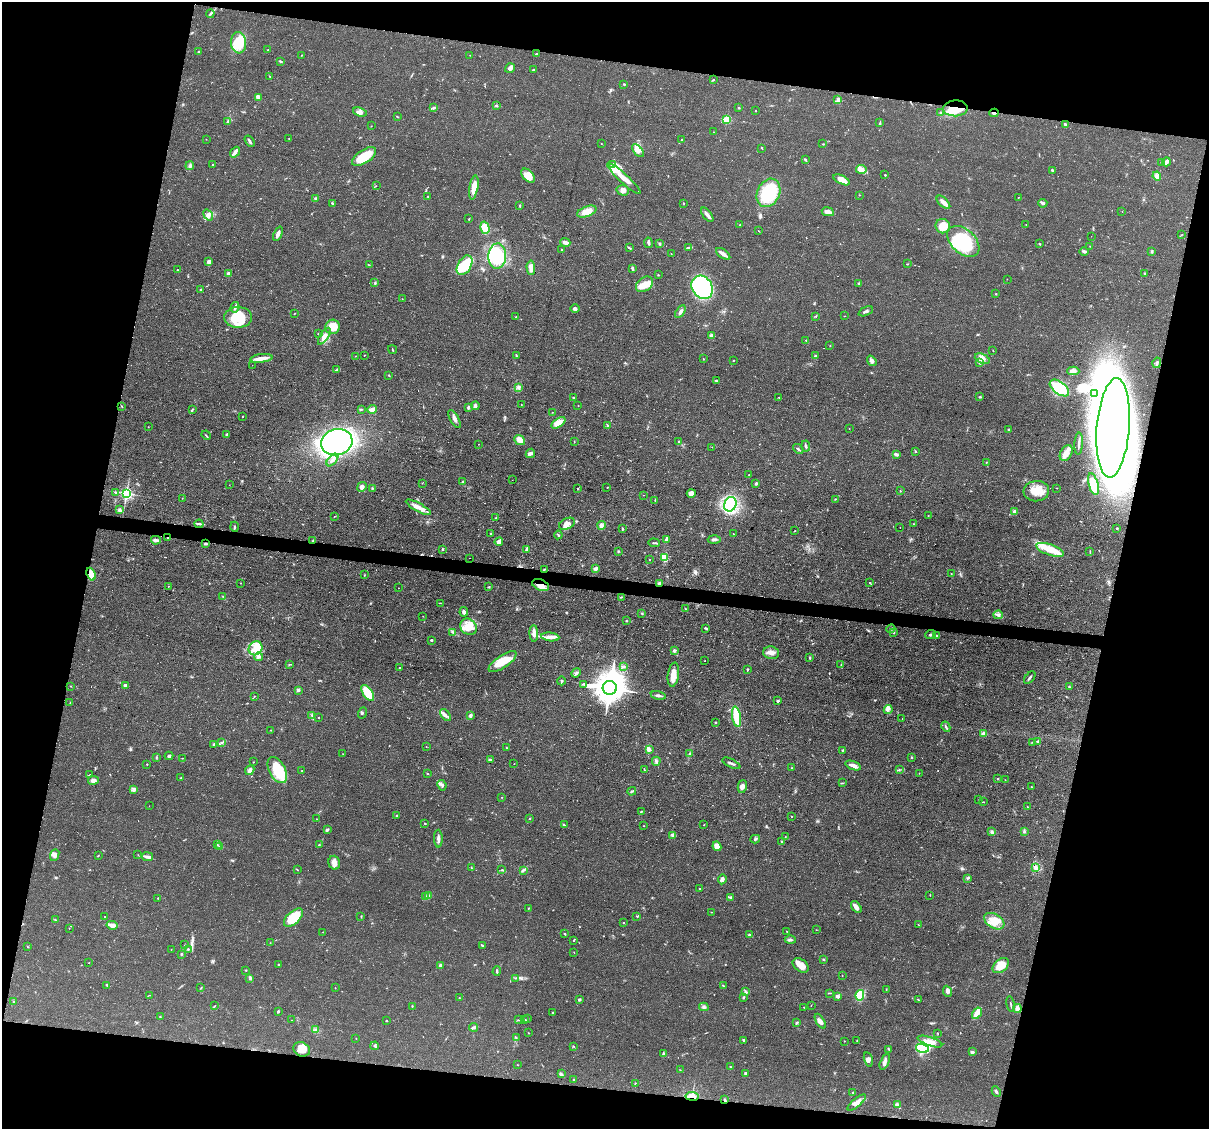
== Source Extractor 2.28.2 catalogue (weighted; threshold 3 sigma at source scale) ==
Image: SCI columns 1-4828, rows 231-4735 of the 4832 x 4851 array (HDU 1 of 3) = the unmasked area's bounding box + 8 px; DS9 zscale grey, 4 x 4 block average (1 PNG px = mean of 4 x 4 image px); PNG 1211 x 1131 px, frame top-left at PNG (2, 2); each listed source drawn as its Kron ellipse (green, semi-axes under 4 px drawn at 4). Shown black and unused: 25% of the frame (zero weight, under 3 of 4 exposures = <1% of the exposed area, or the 3 px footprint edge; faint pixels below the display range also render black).
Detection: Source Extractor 2.28.2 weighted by HDU 2 'WHT'. Background 0.0753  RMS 0.0077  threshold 0.0345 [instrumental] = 3 sigma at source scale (4.5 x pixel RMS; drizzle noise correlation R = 1.50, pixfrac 1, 0.05/0.05 arcsec/px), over >= 5 px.
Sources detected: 660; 3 too faint to see at this stretch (4 x 4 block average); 8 inside a brighter object's white glare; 10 cosmic-ray / hot-pixel residue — neither listed nor drawn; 10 coinciding with a brighter row at this scale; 44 inside a brighter listed object's ellipse — not listed separately; of the other 585, all 500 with FLUX_AUTO >= 1.31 (the completeness limit of this list) listed and drawn (85 fainter detections not listed), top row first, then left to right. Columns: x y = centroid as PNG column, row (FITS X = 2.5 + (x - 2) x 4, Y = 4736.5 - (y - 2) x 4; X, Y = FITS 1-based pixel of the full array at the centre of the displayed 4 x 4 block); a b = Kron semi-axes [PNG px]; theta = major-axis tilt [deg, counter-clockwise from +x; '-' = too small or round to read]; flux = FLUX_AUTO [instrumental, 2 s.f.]
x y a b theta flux
210 14 4 2 - 5.9
239 43 11 7 -84 150
268 50 2 2 - 1.7
199 51 3 2 - 3
536 54 2 2 - 2.8
302 55 2 2 - 2
470 55 2 2 - 1.6
280 61 4 2 - 5.9
510 68 5 3 - 17
533 70 2 2 - 5
270 77 2 2 - 1.8
713 80 3 2 - 3.5
624 84 2 2 - 4.2
258 98 4 2 - 7.9
838 100 3 3 - 7
496 105 3 2 - 4.1
434 108 3 2 - 5.5
739 108 2 2 - 4.9
955 108 12 8 2 94
756 111 2 2 - 2.5
360 112 7 3 -17 16
940 112 2 2 - 6.2
994 113 5 2 - 11
397 116 2 2 - 2.8
727 119 2 2 - 310
227 121 3 2 - 4.8
880 123 3 2 - 7.1
1065 124 3 2 - 8
371 126 2 2 - 1.8
714 132 2 2 - 1.5
206 139 2 2 - 1.3
289 139 2 2 - 2
682 139 2 2 - 1.9
250 141 6 2 -57 9.3
601 143 2 2 - 1.3
823 144 2 2 - 3.3
762 148 3 2 - 2.4
638 151 7 3 -47 35
235 152 6 3 51 15
364 157 14 6 33 140
805 160 3 2 - 7
1162 162 2 2 - 2.2
1166 162 4 3 - 21
213 164 2 2 - 2.8
612 164 3 3 - 8.1
190 166 4 3 - 12
861 169 5 4 - 19
1052 170 3 2 - 4.9
885 175 2 2 - 4.2
528 176 8 5 -48 53
1157 176 4 3 - 10
624 178 22 4 -43 78
842 180 9 4 -26 38
376 186 2 2 - 1.4
474 187 12 4 81 51
623 190 6 5 - 21
768 193 15 11 63 250
859 195 2 2 - 1.7
428 196 3 2 - 2.4
1018 197 2 2 - 1.9
316 198 3 3 - 7.4
943 202 8 3 -44 34
332 203 2 2 - 2.5
684 203 2 2 - 2.1
1043 203 4 3 - 9.4
520 205 3 2 - 3.7
587 212 10 5 21 56
828 212 6 4 -11 25
1122 212 2 2 - 2.7
208 215 6 3 -54 14
707 215 8 3 -53 19
469 219 3 2 - 2.3
739 225 3 2 - 2.2
1026 225 2 2 - 1.4
943 226 7 7 - 57
485 228 6 4 -73 63
758 231 2 2 - 1.5
278 234 8 2 66 26
1181 235 2 2 - 1.7
1091 236 2 2 - 1.3
963 241 19 12 -43 360
565 242 5 3 - 24
648 243 5 2 - 11
660 244 3 2 - 5.6
1040 244 4 2 - 2.4
1090 246 2 2 - 1.4
629 248 4 2 - 5.2
688 248 4 2 - 11
561 250 2 2 - 2.7
1084 251 4 3 - 8.7
1152 251 3 2 - 5.8
671 254 2 2 - 1.7
723 254 8 3 -35 33
497 256 12 9 87 270
209 262 4 3 - 9.5
907 264 3 2 - 2.2
369 265 2 2 - 1.7
465 265 11 6 60 140
531 268 7 3 -85 30
632 268 3 2 - 5.7
177 270 2 2 - 2.8
228 274 3 3 - 12
1145 274 3 2 - 6.7
658 275 2 2 - 2.2
1007 279 2 2 - 1.6
375 283 3 2 - 5.4
859 283 2 2 - 5.1
644 284 9 6 37 46
702 287 12 10 -56 600
200 289 2 2 - 5.4
996 294 2 2 - 2.8
402 299 2 2 - 1.5
235 307 5 3 - 10
575 309 4 4 - 14
866 311 8 2 25 9.6
680 312 7 3 57 13
295 313 2 2 - 1.4
816 316 2 2 - 2.4
845 316 2 2 - 1.3
238 317 14 10 2 170
516 317 2 2 - 2.2
332 327 7 7 - 70
318 334 2 2 - 3.7
712 335 2 2 - 87
324 336 10 4 57 29
806 340 2 2 - 3.2
830 345 2 2 - 1.9
392 350 4 2 - 4
993 350 2 2 - 1.3
364 355 2 2 - 2
356 356 3 2 - 1.7
517 356 3 2 - 3.5
815 356 2 2 - 19
261 358 11 3 7 38
703 359 2 2 - 1.8
982 359 8 4 -23 25
733 360 2 2 - 1.9
872 361 6 4 -54 13
980 363 4 3 - 6.8
1157 363 5 2 - 9.2
252 365 2 2 - 2
337 370 2 2 - 3
1073 371 6 4 -2 16
389 375 2 2 - 2.9
716 381 3 2 - 2.6
518 387 3 3 - 7.3
1059 388 11 6 -37 220
1094 393 2 2 - 2.2
573 397 2 2 - 9.9
779 397 2 2 - 2.3
980 397 3 2 - 4.8
521 404 2 2 - 1.6
578 405 2 2 - 1.6
122 406 3 2 - 2.9
475 406 4 3 - 12
468 407 2 2 - 26
192 409 3 2 - 4.9
361 409 3 2 - 3.8
372 409 4 3 - 19
552 412 2 2 - 1.4
243 417 2 2 - 1.9
455 419 10 3 -62 19
558 423 8 4 34 39
607 426 3 2 - 5
148 427 2 2 - 1.4
1113 428 50 16 85 6600
849 429 2 2 - 2.7
1009 429 2 2 - 3.4
206 435 5 2 - 4.2
227 435 3 3 - 6.6
520 440 6 4 -40 42
574 441 2 2 - 2.1
679 441 3 2 - 4.9
337 442 16 13 15 910
479 444 2 2 - 1.4
1079 444 11 2 86 13
806 446 5 2 - 6.4
712 447 2 2 - 1.4
798 449 6 2 -42 6.7
915 451 3 2 - 3.3
530 453 5 4 - 12
1066 453 8 5 62 34
896 454 3 2 - 13
332 460 7 3 49 14
986 462 2 2 - 2.6
749 475 2 2 - 2
512 480 2 2 - 1.7
463 482 3 2 - 7.2
422 483 2 2 - 1.7
756 483 3 2 - 11
1093 484 11 4 -75 78
229 485 2 2 - 1.6
362 487 5 4 - 18
607 487 2 2 - 2.1
372 488 2 2 - 3.6
1057 488 2 2 - 1.4
577 489 2 2 - 2.4
900 491 2 2 - 2
1036 491 13 10 5 77
115 493 3 2 - 4.3
126 493 2 2 - 1200
691 493 4 3 - 44
644 495 2 2 - 2.4
182 498 2 2 - 1.4
835 499 2 2 - 2.6
655 500 3 2 - 2.7
730 504 7 6 - 510
418 507 14 4 -29 35
120 509 3 3 - 10
1014 512 4 4 - 11
928 516 2 2 - 1.8
334 517 2 2 - 1.6
496 518 2 2 - 3.8
199 524 4 2 - 7.7
567 524 8 5 27 30
914 524 2 2 - 2.8
601 525 4 3 - 15
234 527 5 2 - 5.9
900 527 2 2 - 2
1117 528 3 2 - 3.1
622 529 4 2 - 4.1
795 531 3 2 - 2.3
490 534 2 2 - 3.3
733 534 2 2 - 1.7
558 535 4 2 - 4.8
168 538 2 2 - 10
666 539 3 2 - 17
714 539 6 2 -1 10
156 540 5 3 - 18
313 541 3 2 - 2.8
499 542 4 3 - 27
654 543 6 2 -5 6.8
206 544 3 2 - 6.9
443 549 3 2 - 5.6
527 549 4 3 - 12
1050 550 14 5 -19 86
618 551 3 2 - 4.1
1090 552 2 2 - 2.5
665 557 3 2 - 91
469 558 2 2 - 3.3
649 559 2 2 - 1.7
596 568 3 3 - 11
544 569 2 2 - 3
91 574 6 4 -69 47
951 574 2 2 - 1.5
364 575 2 2 - 2.4
241 583 2 2 - 1.7
660 583 3 2 - 6.6
870 583 2 2 - 3.8
541 585 9 5 -23 44
168 586 2 2 - 3.7
489 587 3 2 - 2.1
398 588 2 2 - 4.4
223 596 2 2 - 2.1
621 597 2 2 - 2.7
440 603 3 2 - 2.1
685 609 2 2 - 1.9
464 612 5 3 - 15
642 614 2 2 - 4.3
998 615 4 3 - 11
423 616 2 2 - 1.4
626 621 2 2 - 3.9
468 627 9 7 -40 55
705 628 4 2 - 4.9
891 629 4 2 - 7.1
453 632 2 2 - 4.7
894 632 3 2 - 6
534 633 8 3 -89 29
931 634 5 2 - 6.4
936 635 4 2 - 6.9
550 637 9 4 -7 26
431 640 3 2 - 4.8
256 648 7 6 - 46
674 650 4 3 - 9
771 653 8 6 -12 27
258 657 4 2 - 11
810 658 3 2 - 5
705 661 2 2 - 1.7
503 662 16 6 34 97
289 665 2 2 - 1.6
841 665 3 2 - 3.1
624 667 4 2 - 3.3
400 668 2 2 - 8.7
747 669 2 2 - 3.9
576 673 5 3 - 10
673 675 12 5 81 57
1030 678 7 2 51 9.1
561 681 4 2 - 5.7
583 684 2 2 - 2.4
125 685 3 2 - 7.3
70 686 2 2 - 1.8
1069 687 3 2 - 3.5
610 688 7 7 - 9400
298 690 3 3 - 9.3
368 693 9 5 -56 110
658 695 7 2 -11 16
254 696 2 2 - 4.1
778 701 2 2 - 25
70 703 2 2 - 1.8
888 709 5 3 - 11
362 713 5 2 - 4.9
311 715 2 2 - 1.6
446 715 7 2 -51 12
470 715 3 3 - 12
318 717 2 2 - 1.9
737 717 10 3 -80 170
902 719 2 2 - 6.5
715 722 2 2 - 2.5
946 727 5 2 - 6.5
270 730 2 2 - 1.6
984 734 4 3 - 32
222 742 4 2 - 6.1
1032 742 2 2 - 2
1038 742 2 2 - 30
214 744 3 2 - 6.7
426 747 2 2 - 1.7
506 748 2 2 - 1.9
649 749 3 2 - 49
843 750 3 2 - 2
690 753 3 2 - 3.3
343 754 2 2 - 1.7
169 756 4 3 - 12
156 757 2 2 - 2.9
911 757 2 2 - 4.1
183 758 2 2 - 1.5
490 760 3 3 - 6.5
656 761 4 3 - 9.2
253 762 2 2 - 1.4
731 763 10 2 -27 11
147 764 2 2 - 3.3
514 764 2 2 - 1.6
853 765 8 3 -19 27
791 768 2 2 - 1.8
250 770 5 4 - 13
277 770 14 8 -61 170
302 770 2 2 - 1.5
644 770 3 2 - 3.4
899 770 3 2 - 3.4
427 773 3 2 - 2.9
919 773 2 2 - 1.4
89 775 3 2 - 2.6
181 778 2 2 - 5.1
998 779 2 2 - 8.2
93 780 5 4 - 23
1005 780 2 2 - 1.3
842 783 4 2 - 3
442 785 5 3 - 10
742 786 7 4 75 18
1031 787 2 2 - 1.9
133 790 3 2 - 6.9
632 791 4 2 - 4.8
502 797 2 2 - 1.8
979 799 3 2 - 2
983 802 2 2 - 2.6
149 806 2 2 - 1.7
1027 807 2 2 - 4
641 812 2 2 - 5.7
396 815 2 2 - 3.6
791 816 2 2 - 9.2
530 818 3 2 - 2.6
316 819 2 2 - 3.5
425 823 2 2 - 1.9
564 825 4 2 - 5
704 825 2 2 - 2
644 826 2 2 - 2
327 830 4 3 - 7.6
992 832 3 3 - 9.6
1024 832 3 2 - 5.7
673 835 3 3 - 11
785 837 3 2 - 2.5
438 839 9 2 -89 17
755 839 5 2 - 5.4
782 842 3 2 - 4.5
217 845 2 2 - 2.6
319 845 2 2 - 2.8
717 846 5 4 - 37
220 847 3 2 - 6.6
55 855 6 4 69 17
138 855 3 2 - 1.7
98 856 2 2 - 2.2
148 857 6 3 -9 15
334 863 7 5 -74 26
471 867 2 2 - 2.5
1036 868 2 2 - 1.9
297 870 3 2 - 2.5
502 870 3 2 - 3.4
523 870 3 2 - 4.5
967 878 3 2 - 3.8
722 879 5 4 - 13
699 889 2 2 - 2.4
428 895 3 3 - 9.5
930 895 2 2 - 1.7
426 897 3 2 - 6.4
158 898 2 2 - 2
730 898 4 2 - 9.4
856 907 6 3 -54 22
528 908 2 2 - 2.3
712 912 2 2 - 1.8
636 916 2 2 - 2
105 917 2 2 - 2
361 917 2 2 - 2.8
293 918 11 6 42 150
55 920 3 2 - 3.1
994 921 11 7 -31 58
624 922 2 2 - 1.7
112 925 5 3 - 26
918 925 2 2 - 1.7
69 928 2 2 - 2.1
816 930 2 2 - 1.8
323 932 2 2 - 2.6
787 932 3 2 - 2.8
565 934 2 2 - 5.1
750 935 3 2 - 10
574 940 3 2 - 3.9
790 940 5 3 - 11
270 943 2 2 - 1.7
185 945 2 2 - 2.3
482 945 3 2 - 5.8
28 947 2 2 - 1.7
171 949 2 2 - 1.3
188 949 2 2 - 4.2
574 952 2 2 - 1.4
181 954 2 2 - 2.8
823 959 2 2 - 9
89 963 2 2 - 1.4
278 965 2 2 - 4.1
801 965 9 6 -37 39
441 966 3 3 - 13
1001 966 9 6 39 62
246 970 2 2 - 3.2
497 971 4 2 - 5.3
842 975 2 2 - 1.5
250 978 2 2 - 3.8
515 978 2 2 - 3
107 985 3 2 - 3.8
723 985 3 2 - 3.7
201 988 2 2 - 1.7
335 988 2 2 - 1.8
886 990 2 2 - 1.9
947 991 6 4 -67 13
745 992 2 2 - 3.6
829 993 2 2 - 1.8
149 995 2 2 - 1.4
860 995 5 3 - 170
838 996 2 2 - 58
744 997 2 2 - 7.4
459 998 2 2 - 1.9
579 999 3 3 - 5.7
918 1000 3 2 - 2.8
14 1001 2 2 - 1.5
1011 1004 8 2 -79 4.4
811 1005 2 2 - 1.7
215 1006 3 2 - 2.7
412 1006 2 2 - 2.3
704 1007 5 2 - 7.7
804 1007 2 2 - 1.5
1017 1008 4 4 - 17
278 1011 3 2 - 6.4
552 1013 2 2 - 2.9
977 1013 6 2 56 97
160 1017 2 2 - 2.2
525 1019 2 2 - 2.5
528 1019 2 2 - 1.4
292 1020 2 2 - 1.7
519 1020 4 2 - 4
386 1021 2 2 - 4.1
820 1021 8 4 -59 20
797 1022 3 2 - 6.5
474 1027 4 2 - 13
316 1030 4 2 - 6.9
528 1033 2 2 - 1.5
938 1033 2 2 - 2.1
356 1038 2 2 - 1.9
516 1038 2 2 - 2
744 1040 4 3 - 9.5
857 1040 2 2 - 1.5
845 1041 2 2 - 1.5
930 1041 13 4 -19 35
375 1046 4 2 - 4.6
574 1046 2 2 - 2.1
922 1048 7 4 -16 220
302 1049 8 7 - 51
889 1049 3 2 - 3.6
973 1051 3 2 - 5.4
664 1053 4 2 - 4.9
868 1060 7 3 -76 12
885 1062 8 3 66 18
517 1065 2 2 - 1.6
730 1067 2 2 - 3.9
680 1070 2 2 - 2.3
745 1073 4 2 - 5.9
561 1074 3 2 - 5.1
574 1080 3 2 - 3.9
635 1083 2 2 - 2.7
996 1091 5 2 - 8.7
853 1093 3 2 - 3.4
692 1096 6 4 -7 45
725 1100 3 2 - 4.4
857 1102 11 3 41 32
897 1105 4 3 - 12
Overlapping masked pixels (flux is a lower limit): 11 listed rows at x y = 955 108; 994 113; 1113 428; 168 538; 313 541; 544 569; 91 574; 660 583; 541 585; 692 1096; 725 1100
Diffuse or blended objects may show on this block-average render without a row.